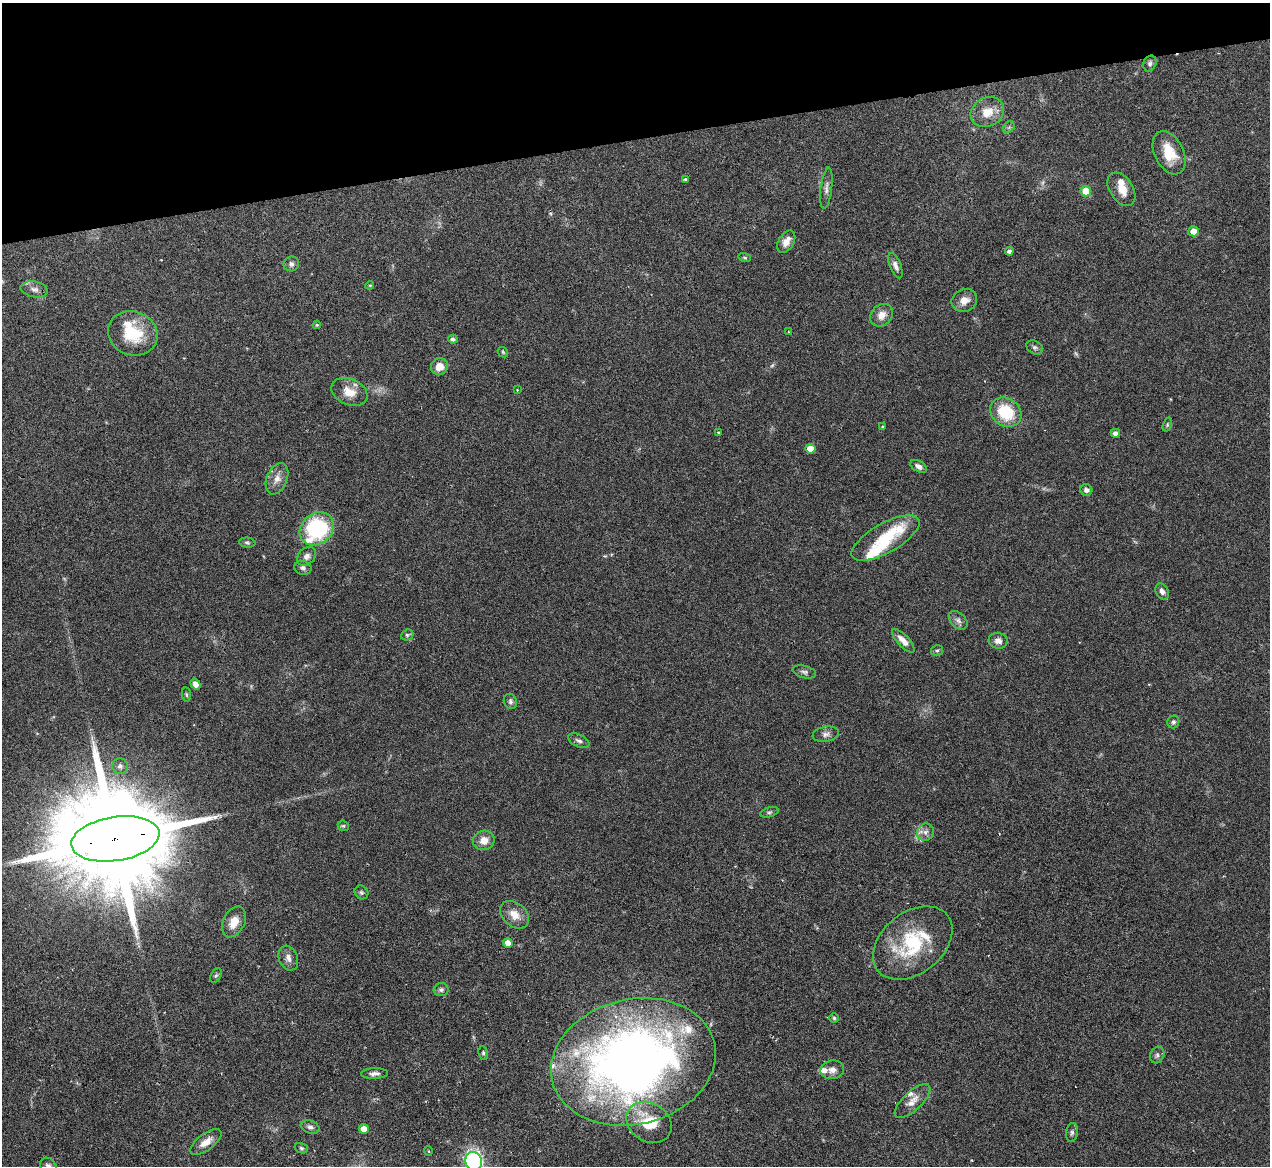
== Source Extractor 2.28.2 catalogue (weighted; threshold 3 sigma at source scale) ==
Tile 3 of 4 x 4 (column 3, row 1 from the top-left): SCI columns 3019-4286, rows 4400-5563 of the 5705 x 5824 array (HDU 1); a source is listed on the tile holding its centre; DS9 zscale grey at full resolution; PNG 1272 x 1168 px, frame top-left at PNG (2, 3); each listed source drawn as its Kron ellipse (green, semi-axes under 4 px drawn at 4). Shown black and unused: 12% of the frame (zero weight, under 3 of 6 exposures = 23% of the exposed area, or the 3 px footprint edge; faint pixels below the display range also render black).
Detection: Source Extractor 2.28.2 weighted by HDU 2 'WHT'; one run over the whole footprint, this tile lists its part. Background 0.0845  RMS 0.0046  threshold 0.0187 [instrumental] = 3 sigma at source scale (4.09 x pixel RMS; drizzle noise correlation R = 1.36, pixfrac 0.8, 0.05/0.05 arcsec/px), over >= 5 px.
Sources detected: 97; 4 too faint to see at this stretch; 1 inside a brighter object's white glare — neither listed nor drawn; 8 inside a brighter listed object's ellipse — not listed separately; the other 84 listed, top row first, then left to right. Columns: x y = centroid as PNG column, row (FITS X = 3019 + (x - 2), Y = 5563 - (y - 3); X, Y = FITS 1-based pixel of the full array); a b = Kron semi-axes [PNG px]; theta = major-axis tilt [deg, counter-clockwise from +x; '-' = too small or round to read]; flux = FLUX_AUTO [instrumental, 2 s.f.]
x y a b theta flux
1150 63 8 6 67 1.2
987 112 17 14 28 6.9
1009 127 6 5 - 0.84
1169 153 23 14 -63 11
685 179 3 3 - 0.81
826 188 21 5 83 2.2
1121 189 18 11 -57 5.7
1086 191 5 5 - 11
1193 231 5 5 - 4.4
786 242 12 7 59 3.6
1009 251 4 4 - 1.3
745 258 6 4 -17 0.57
291 264 8 7 - 1.4
895 266 13 5 -68 2.2
370 285 4 3 - 0.37
34 289 14 8 -10 2.2
964 300 13 11 21 3.7
882 315 12 10 43 4.2
317 325 4 3 - 0.46
789 332 2 2 - 0.41
133 333 25 22 -21 17
453 339 5 4 - 0.99
1035 347 9 6 -32 1.1
503 352 6 4 -47 0.52
439 366 9 8 - 4.8
517 390 3 3 - 0.29
349 392 19 13 -23 6.2
1006 412 16 14 -35 18
1167 424 7 4 72 0.65
883 426 3 3 - 0.49
718 433 3 3 - 0.41
1115 433 4 4 - 2.1
810 449 5 5 - 5.8
919 466 9 5 -29 1.9
277 479 16 10 67 3.9
1086 490 6 6 - 1.7
317 529 18 15 41 44
885 538 38 15 29 16
247 543 8 5 -7 0.76
307 556 11 8 46 2.2
303 568 8 7 - 1.3
1162 591 8 6 -60 1.9
958 620 11 7 -45 1.7
407 635 6 5 - 0.83
903 641 15 6 -46 3.5
998 641 9 8 - 2.4
937 650 6 5 - 0.72
804 672 12 6 -14 1.3
196 684 6 4 -54 2.9
186 694 7 4 -83 0.64
510 701 8 6 -69 1.3
1173 722 6 6 - 1.1
826 734 13 7 9 1.9
579 741 11 6 -27 1.4
120 766 8 8 - 1.7
769 812 9 5 15 0.79
343 826 6 5 - 0.63
925 832 9 8 - 1.9
115 839 44 22 9 16000
484 840 11 10 - 4.1
361 892 7 6 - 0.97
515 915 16 11 -40 5
234 922 16 10 64 5.8
508 943 5 4 - 4
913 943 45 30 38 31
288 958 13 9 -68 2.7
216 976 8 5 62 0.77
441 990 7 6 - 1.2
834 1018 5 4 - 0.62
483 1053 7 4 -81 0.76
1157 1055 8 7 - 1.1
633 1062 83 62 14 340
832 1070 12 9 12 2.8
375 1074 13 5 2 1.7
912 1101 23 9 43 4.5
649 1122 24 19 -34 16
310 1127 10 6 -20 1.4
364 1129 5 5 - 4.3
1072 1132 10 6 82 1.1
206 1142 18 8 36 4.3
301 1148 7 5 -16 0.76
428 1151 5 3 - 0.35
474 1161 9 8 - 86
49 1166 10 7 -49 2.2
Overlapping masked pixels (flux is a lower limit): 1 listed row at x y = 115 839
Isophote crosses this tile's border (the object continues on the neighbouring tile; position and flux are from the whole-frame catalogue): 2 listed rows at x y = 474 1161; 49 1166